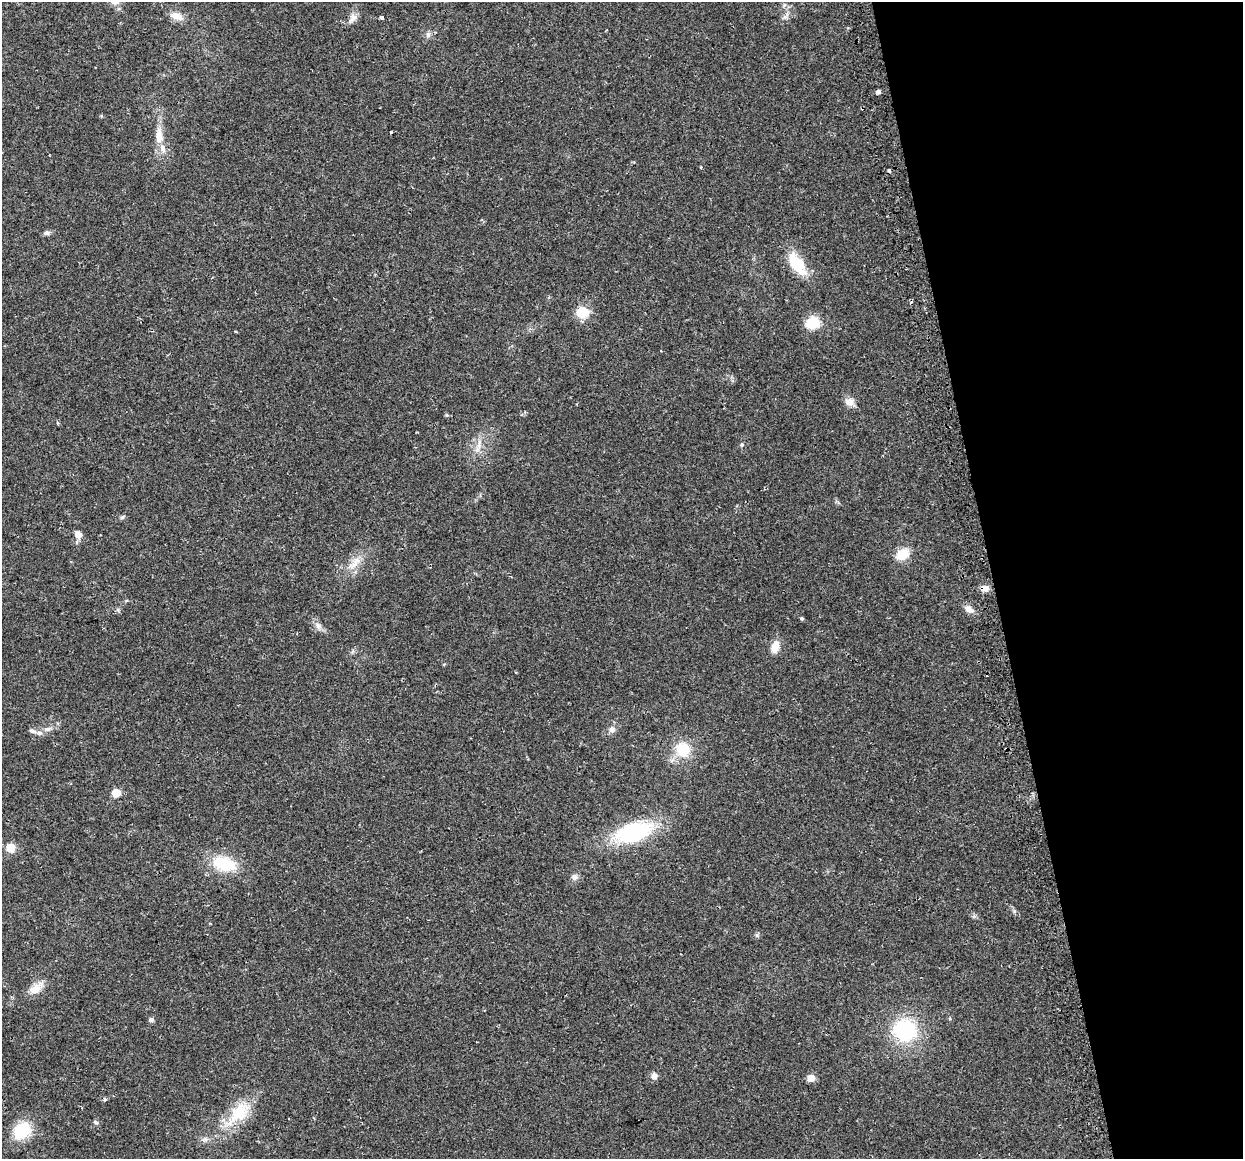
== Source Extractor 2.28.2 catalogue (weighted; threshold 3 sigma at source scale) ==
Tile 12 of 4 x 4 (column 4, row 3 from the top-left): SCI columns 3756-4996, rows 1246-2402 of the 5027 x 4754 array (HDU 1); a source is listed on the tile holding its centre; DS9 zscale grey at full resolution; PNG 1245 x 1161 px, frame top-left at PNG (2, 2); no overlay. Shown black and unused: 20% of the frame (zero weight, under 2 of 3 exposures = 2% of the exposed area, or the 3 px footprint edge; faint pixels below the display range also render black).
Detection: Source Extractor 2.28.2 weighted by HDU 2 'WHT'; one run over the whole footprint, this tile lists its part. Background 0.108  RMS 0.011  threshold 0.0482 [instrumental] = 3 sigma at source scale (4.5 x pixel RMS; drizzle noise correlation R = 1.50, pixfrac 1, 0.0396/0.0396 arcsec/px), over >= 5 px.
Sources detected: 46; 3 cosmic-ray / hot-pixel residue — not listed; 2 inside a brighter listed object's ellipse — not listed separately; the other 41 listed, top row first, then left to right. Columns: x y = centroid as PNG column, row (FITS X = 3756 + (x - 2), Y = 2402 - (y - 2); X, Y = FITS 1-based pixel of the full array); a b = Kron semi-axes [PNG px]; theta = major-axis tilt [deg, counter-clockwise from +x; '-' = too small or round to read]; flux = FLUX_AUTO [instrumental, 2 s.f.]
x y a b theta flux
176 16 16 8 -22 9.4
381 17 4 3 - 4
353 18 13 8 63 5.7
428 34 8 6 70 2.8
878 92 4 4 - 3.9
391 132 3 3 - 3.8
159 136 20 9 -89 13
701 167 3 3 - 1.5
46 233 8 6 13 2.6
797 264 32 15 -54 30
582 312 6 6 - 59
813 323 6 6 - 100
236 332 3 3 - 2
849 402 12 10 -5 7.1
479 444 11 3 79 3.3
742 445 6 4 68 1.5
123 517 6 4 87 1.5
78 534 7 6 - 8
902 554 12 9 27 20
356 561 11 8 75 8.2
985 588 11 7 2 6.2
969 609 12 7 -29 5.9
802 619 4 4 - 1.4
318 626 9 6 -64 4
775 647 14 8 71 11
612 730 9 7 -1 4
39 733 8 6 0 3.2
683 749 12 11 - 32
116 793 5 5 - 21
633 832 32 17 15 98
11 848 10 10 - 10
224 864 22 13 -16 43
574 877 9 7 8 3.7
36 988 21 11 35 12
151 1020 5 5 - 3.5
905 1030 23 22 - 76
654 1076 9 7 -79 4.5
811 1078 6 5 - 11
239 1113 37 20 46 38
96 1122 6 5 - 1.8
22 1131 20 15 41 36
Overlapping masked pixels (flux is a lower limit): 1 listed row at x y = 985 588
Unlisted compact peaks at least as high as the median listed source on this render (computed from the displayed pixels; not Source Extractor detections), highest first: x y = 1014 911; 757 935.